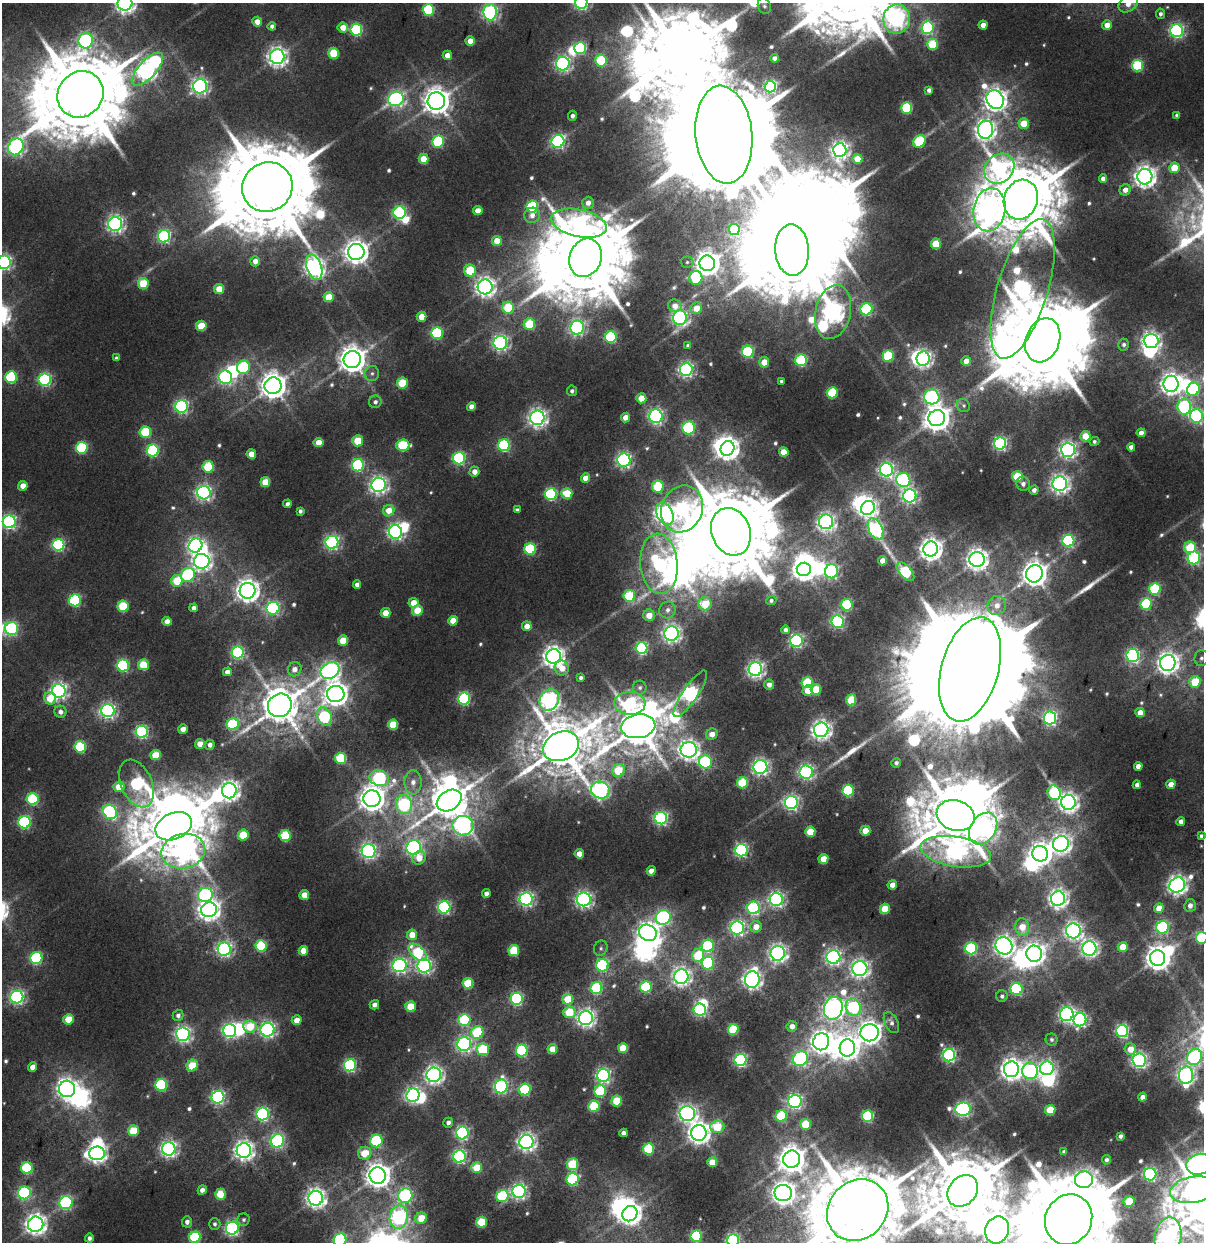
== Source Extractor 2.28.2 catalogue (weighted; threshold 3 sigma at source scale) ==
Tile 6 of 4 x 4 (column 2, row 2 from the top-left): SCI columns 1442-2643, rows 3391-4630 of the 5173 x 6321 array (HDU 1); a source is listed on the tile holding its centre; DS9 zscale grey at full resolution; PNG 1206 x 1244 px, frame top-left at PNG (2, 3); each listed source drawn as its Kron ellipse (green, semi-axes under 4 px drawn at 4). Nothing masked; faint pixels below the display range render black.
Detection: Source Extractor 2.28.2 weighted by HDU 2 'WHT'; one run over the whole footprint, this tile lists its part. Background 0.0107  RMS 0.0055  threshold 0.0249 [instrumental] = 3 sigma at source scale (4.5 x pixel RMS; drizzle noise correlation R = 1.50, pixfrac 1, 0.0396/0.0396 arcsec/px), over >= 5 px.
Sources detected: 616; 8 too faint to see at this stretch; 41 inside a brighter object's white glare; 2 long thin detections or spike segments (spike, bleed or trail) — neither listed nor drawn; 1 inside a brighter listed object's ellipse — not listed separately; of the other 564, all 500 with FLUX_AUTO >= 1.19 (the completeness limit of this list) listed and drawn (64 fainter detections not listed), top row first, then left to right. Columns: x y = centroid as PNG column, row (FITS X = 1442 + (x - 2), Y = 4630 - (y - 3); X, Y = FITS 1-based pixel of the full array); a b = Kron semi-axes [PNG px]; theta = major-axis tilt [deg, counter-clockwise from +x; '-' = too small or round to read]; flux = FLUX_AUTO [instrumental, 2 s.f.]
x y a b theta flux
125 3 7 7 - 320
581 3 6 6 - 150
1128 4 10 7 33 5.2
764 6 8 6 -69 1.4
428 10 6 5 - 44
490 12 8 6 90 180
1160 14 5 4 - 1.7
897 19 14 13 - 260
257 22 5 5 - 5.6
983 25 4 4 - 5.3
1107 25 5 5 - 6.1
272 26 4 4 - 2.1
343 27 5 5 - 7.5
927 28 6 6 - 87
356 29 6 6 - 75
1177 31 6 6 - 140
86 41 8 7 - 150
470 41 4 4 - 6.7
932 44 5 5 - 26
580 48 6 6 - 64
334 53 5 5 - 27
447 55 4 4 - 5.3
277 57 7 7 - 330
774 58 4 4 - 2.6
601 61 6 5 - 36
563 64 7 7 - 170
1137 66 6 5 - 46
147 69 21 9 47 380
200 86 7 7 - 210
770 87 6 5 - 100
929 90 4 4 - 2.3
80 94 24 22 48 9400
396 99 8 7 - 170
995 99 10 8 -57 480
436 101 9 8 - 740
907 108 5 5 - 43
1177 115 4 4 - 1.8
572 116 5 4 - 2
1024 124 5 5 - 14
985 130 9 7 87 350
724 135 49 28 -84 25000
438 141 6 6 - 48
558 141 6 6 - 140
919 141 7 5 45 48
16 147 9 7 56 180
840 150 7 6 - 260
424 159 5 5 - 12
857 159 5 5 - 8
1174 168 5 5 - 13
999 169 16 13 43 140
1145 177 8 7 - 440
1103 179 4 4 - 3
267 187 26 24 32 11000
1125 190 6 5 - 4
1021 200 20 17 72 6000
588 203 6 5 - 3.9
532 207 6 6 - 59
989 210 22 16 78 300
478 211 4 4 - 6.8
400 213 6 6 - 97
532 215 8 7 - 3.6
579 223 28 13 -12 150
115 224 7 7 - 230
734 229 5 5 - 39
164 236 6 6 - 120
497 241 5 5 - 10
936 244 5 5 - 20
792 250 26 17 -86 10000
356 252 8 8 - 530
586 258 19 16 70 8100
255 261 5 4 - 4.1
4 262 7 6 - 170
687 262 6 5 - 1.2
707 263 8 7 - 580
314 267 13 7 -71 330
470 271 6 6 - 28
696 278 7 6 - 40
143 283 5 5 - 23
485 287 7 7 - 340
219 289 5 5 - 12
1023 289 72 25 73 340
328 297 5 5 - 13
675 306 7 6 - 4.2
508 308 6 6 - 27
696 308 6 5 - 8
866 309 6 6 - 63
833 312 27 17 78 450
422 317 5 5 - 10
680 318 7 7 - 180
529 324 6 5 - 27
201 326 5 5 - 17
577 327 7 6 - 150
437 333 6 6 - 69
611 337 6 5 - 65
1043 340 23 17 70 9700
1151 341 7 7 - 270
500 343 7 7 - 190
688 345 4 4 - 1.6
1124 345 6 5 - 1.5
748 352 6 6 - 67
888 356 6 5 - 43
116 358 4 4 - 1.3
352 359 8 8 - 790
923 359 7 6 - 230
801 360 6 6 - 55
966 361 5 5 - 6.3
764 362 5 5 - 10
243 367 7 6 - 49
686 370 6 6 - 180
372 373 7 7 - 2
11 377 6 6 - 54
225 377 7 6 - 130
45 380 6 6 - 100
781 381 4 3 - 1.3
402 383 5 5 - 24
1171 384 8 7 - 410
273 386 8 8 - 700
1193 389 7 6 - 73
572 391 5 5 - 1.6
832 393 5 5 - 39
932 397 7 7 - 120
641 398 5 5 - 9.4
375 402 6 6 - 2.1
963 405 7 6 - 1.3
182 406 6 6 - 130
471 407 4 4 - 4.7
1184 407 8 7 - 77
656 416 7 6 - 160
1196 416 7 6 - 110
625 417 5 4 - 6.8
537 418 7 7 - 300
937 418 8 8 - 660
689 428 6 6 - 71
145 432 6 5 - 36
1141 433 4 4 - 3.7
1085 436 5 5 - 13
358 441 5 5 - 17
1094 441 5 4 - 1.3
318 442 5 4 - 8.1
1000 444 6 6 - 130
403 445 6 5 - 41
504 445 6 6 - 62
1131 447 4 4 - 3.3
82 448 6 6 - 50
727 448 7 6 - 450
1068 450 7 7 - 240
153 451 6 6 - 75
784 452 5 4 - 10
251 454 4 4 - 7.9
459 458 6 6 - 93
624 460 6 6 - 170
358 465 6 6 - 79
208 467 6 5 - 36
886 470 7 6 - 180
474 472 5 5 - 4.9
1017 477 5 5 - 26
585 478 5 4 - 7
903 480 7 7 - 100
265 482 5 5 - 14
1023 484 7 6 - 2.5
1060 484 7 7 - 300
379 485 7 7 - 240
23 486 5 4 - 6.8
658 486 6 5 - 31
1034 490 4 4 - 2.6
204 493 6 6 - 210
567 493 5 5 - 17
551 494 6 6 - 73
910 496 6 6 - 160
287 504 4 4 - 2.4
868 508 7 6 - 270
682 509 24 20 66 160
517 510 4 4 - 1.7
300 511 4 4 - 1.7
389 511 6 5 - 9.1
665 514 12 8 -62 280
9 522 6 6 - 140
826 522 7 7 - 260
876 529 12 7 -63 120
395 532 7 6 - 180
731 532 24 19 -69 8800
1068 541 6 6 - 83
332 542 6 6 - 160
58 545 6 6 - 85
195 546 7 6 - 180
1190 547 6 5 - 27
530 549 6 5 - 51
931 549 7 7 - 470
1194 558 6 6 - 110
977 559 7 7 - 430
202 561 8 7 - 260
883 561 4 4 - 6.5
659 564 30 18 -85 110
804 569 7 6 - 470
831 571 7 6 - 130
906 572 11 6 -49 52
1034 574 9 8 - 640
188 575 7 6 - 78
177 581 6 5 - 21
357 584 4 4 - 3
1155 589 6 5 - 51
248 591 8 8 - 490
629 596 6 5 - 36
75 600 6 6 - 73
771 600 5 4 - 1.4
413 603 5 5 - 9.1
705 604 6 6 - 18
1146 604 6 5 - 56
847 605 6 5 - 49
997 605 10 9 - 5.2
123 606 5 5 - 33
194 608 4 4 - 2.6
273 608 6 6 - 120
668 610 8 8 - 3.2
417 611 5 5 - 16
386 613 5 5 - 9.5
649 615 6 5 - 7.2
167 621 4 4 - 5.2
453 621 5 4 - 9.8
837 621 6 6 - 120
527 626 5 4 - 6.7
12 629 6 6 - 98
785 630 4 4 - 2.2
671 634 7 7 - 270
343 640 5 5 - 13
796 641 6 6 - 120
642 648 6 6 - 84
238 652 6 6 - 97
553 656 7 7 - 420
1133 656 6 6 - 130
1201 658 8 7 - 1.8
1168 663 8 8 - 400
123 665 6 6 - 76
143 665 5 5 - 22
562 668 7 7 - 8.2
295 669 7 6 - 4.1
755 669 7 6 - 240
970 669 53 28 74 40000
330 671 10 8 32 250
227 672 4 4 - 3.5
581 678 4 4 - 1.5
807 682 5 5 - 35
1195 682 6 5 - 21
769 685 5 5 - 3.5
640 688 7 7 - 1.5
816 689 5 5 - 19
808 690 5 5 - 8.6
59 691 7 7 - 230
336 694 9 8 - 540
690 694 27 7 56 200
50 698 6 6 - 11
464 698 6 6 - 88
549 700 11 9 58 250
851 700 5 5 - 24
630 703 16 11 -3 52
280 705 12 11 - 1800
108 711 6 6 - 180
60 712 6 6 - 2.9
1140 712 5 4 - 6.6
324 717 10 7 -65 56
1050 718 6 6 - 130
233 724 6 6 - 44
393 725 5 5 - 21
638 726 17 12 9 2400
183 729 5 4 - 4.1
821 730 7 7 - 350
142 732 6 6 - 110
712 734 6 5 - 5.8
200 744 5 4 - 7.1
210 745 5 4 - 2.9
561 746 18 14 23 3200
80 747 6 5 - 47
689 750 8 7 - 350
155 755 5 5 - 15
341 758 5 5 - 37
705 762 7 6 - 79
896 763 5 4 - 1.5
1138 766 4 4 - 4.5
760 767 7 7 - 210
618 770 6 6 - 20
806 772 6 6 - 160
379 778 10 7 -18 96
413 782 12 8 89 4.7
743 783 5 5 - 31
137 784 25 15 -66 92
1171 784 4 4 - 5.8
1137 785 4 4 - 2.4
119 787 5 5 - 12
600 790 9 8 - 200
848 790 6 5 - 53
229 791 7 7 - 350
1054 793 7 6 - 52
33 799 6 6 - 58
372 799 8 8 - 660
449 801 13 9 33 1900
1068 802 7 7 - 330
791 803 6 6 - 160
404 804 9 8 - 69
110 812 8 6 -49 100
956 815 19 15 -17 4800
661 818 6 6 - 130
24 822 6 6 - 81
1181 822 4 4 - 3.1
173 826 19 13 23 4900
463 826 10 9 - 200
983 829 17 12 56 270
865 831 5 5 - 11
810 832 5 5 - 17
243 835 5 5 - 21
285 836 5 5 - 35
1201 836 4 3 - 1.3
1061 844 8 7 - 330
414 847 7 7 - 170
741 850 6 6 - 140
183 851 22 17 12 240
368 851 7 7 - 180
956 852 36 15 -9 200
579 854 5 4 - 6.9
1040 854 8 7 - 470
419 858 7 6 - 7.7
823 859 5 5 - 12
651 871 5 4 - 5.5
892 885 4 4 - 5
1177 885 8 7 - 330
486 894 4 4 - 2.9
205 895 7 7 - 120
304 895 5 4 - 8
526 899 6 6 - 160
584 899 7 7 - 220
776 899 6 6 - 170
1058 899 7 7 - 290
1190 906 6 5 - 3.1
444 907 6 6 - 120
754 908 6 6 - 98
1159 908 5 4 - 7.8
885 909 5 5 - 18
209 910 8 7 - 410
663 917 7 7 - 120
756 927 6 5 - 6.2
1022 927 9 7 -82 11
1163 927 6 6 - 83
737 928 7 6 - 160
1073 931 7 7 - 240
648 933 9 8 - 410
412 935 5 5 - 9.7
1202 938 6 6 - 51
261 946 6 5 - 45
708 946 6 6 - 68
1004 946 9 8 - 340
1123 947 5 5 - 11
601 948 8 6 68 1.4
971 948 6 6 - 74
1089 948 7 7 - 250
224 949 6 6 - 160
514 950 5 5 - 30
303 951 5 5 - 10
418 952 11 6 -43 43
778 953 7 7 - 260
1034 954 8 7 - 390
698 955 6 6 - 26
833 957 7 7 - 210
36 958 6 6 - 74
1158 958 8 7 - 600
708 963 6 6 - 64
399 965 7 6 - 180
602 965 6 6 - 79
424 966 7 7 - 180
860 969 7 7 - 290
681 977 7 7 - 280
752 979 8 7 - 300
468 983 5 5 - 26
646 987 6 5 - 46
596 988 6 5 - 60
1017 989 6 6 - 73
1002 996 6 5 - 1.8
17 997 6 6 - 150
517 999 6 6 - 100
568 999 5 5 - 20
374 1005 5 4 - 3.2
410 1006 5 5 - 17
853 1007 9 7 -69 61
833 1008 11 9 74 370
700 1010 6 6 - 100
569 1012 6 6 - 24
1067 1014 7 6 - 180
178 1015 6 5 - 2.1
586 1018 7 7 - 280
68 1019 5 5 - 16
297 1020 5 4 - 6.6
464 1020 6 6 - 44
1080 1020 7 6 - 130
891 1023 11 6 -63 2.5
250 1026 7 6 - 18
792 1026 5 5 - 4.4
733 1029 5 5 - 33
229 1030 6 6 - 150
267 1030 7 7 - 190
1122 1031 6 6 - 110
477 1032 6 6 - 38
870 1033 9 8 - 500
183 1034 7 7 - 200
1051 1039 6 6 - 1.5
821 1042 9 8 - 430
464 1044 7 7 - 170
623 1048 5 5 - 19
847 1048 8 7 - 480
483 1049 6 6 - 39
552 1049 5 5 - 12
1130 1049 6 5 - 9
522 1051 6 6 - 69
949 1055 6 6 - 120
1195 1057 8 7 - 98
800 1059 8 7 - 130
741 1060 6 6 - 110
1139 1060 7 7 - 170
350 1065 6 6 - 97
192 1066 6 5 - 21
33 1067 5 4 - 4.9
1047 1068 7 6 - 150
1011 1069 8 7 - 440
1030 1071 8 8 - 120
434 1075 7 7 - 270
1186 1075 9 7 88 220
603 1076 6 6 - 160
161 1085 6 6 - 63
501 1086 7 6 - 130
67 1089 8 8 - 360
525 1089 6 5 - 58
600 1091 6 5 - 42
413 1095 7 6 - 190
218 1097 6 6 - 140
1142 1097 4 4 - 3.1
616 1101 5 5 - 21
795 1101 6 6 - 170
594 1106 6 5 - 37
963 1109 8 6 2 160
1050 1110 5 5 - 22
687 1113 8 7 - 260
263 1114 6 6 - 110
781 1116 6 5 - 36
867 1116 6 5 - 59
448 1123 5 4 - 2.1
806 1124 5 5 - 25
717 1127 7 6 - 23
133 1131 5 5 - 21
462 1133 6 6 - 120
623 1133 4 4 - 2.9
699 1133 7 7 - 460
1120 1136 4 4 - 1.8
277 1141 7 6 - 120
376 1141 6 6 - 47
526 1142 7 7 - 270
169 1149 7 6 - 220
648 1149 6 5 - 38
244 1151 7 7 - 340
1064 1152 4 3 - 1.4
97 1153 8 6 5 330
365 1153 7 6 - 12
459 1156 6 6 - 130
792 1159 8 8 - 760
1106 1160 5 4 - 1.5
712 1162 5 5 - 10
573 1164 6 5 - 34
1199 1164 13 10 15 460
27 1168 6 6 - 44
477 1168 5 5 - 20
1150 1174 6 6 - 120
378 1176 8 8 - 620
573 1179 6 6 - 65
1084 1180 9 8 - 220
202 1190 5 4 - 3.3
1193 1190 23 13 10 130
519 1191 6 6 - 170
963 1191 17 14 51 5500
24 1193 6 6 - 85
783 1193 8 8 - 490
220 1194 5 5 - 18
405 1196 7 7 - 100
502 1196 6 6 - 49
316 1198 7 7 - 360
1129 1201 5 5 - 25
66 1203 6 6 - 96
858 1210 33 28 47 8700
630 1214 8 7 - 450
399 1217 12 9 82 150
421 1218 6 5 - 13
244 1220 6 6 - 1.3
1069 1220 26 23 65 12000
187 1222 6 5 - 2.8
481 1222 5 5 - 23
36 1224 8 7 - 410
215 1224 6 5 - 1.5
232 1228 6 6 - 160
997 1230 14 11 69 840
696 1236 6 5 - 56
195 1237 6 6 - 49
1168 1237 19 13 79 210
89 1238 4 4 - 2
340 1240 6 6 - 77
733 1240 6 6 - 100
Isophote crosses this tile's border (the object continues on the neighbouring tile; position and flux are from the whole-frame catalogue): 18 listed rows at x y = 125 3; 581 3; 1128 4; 490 12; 897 19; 4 262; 1196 416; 9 522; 1202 938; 1195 1057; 1199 1164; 858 1210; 1069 1220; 997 1230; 195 1237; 1168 1237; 340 1240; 733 1240